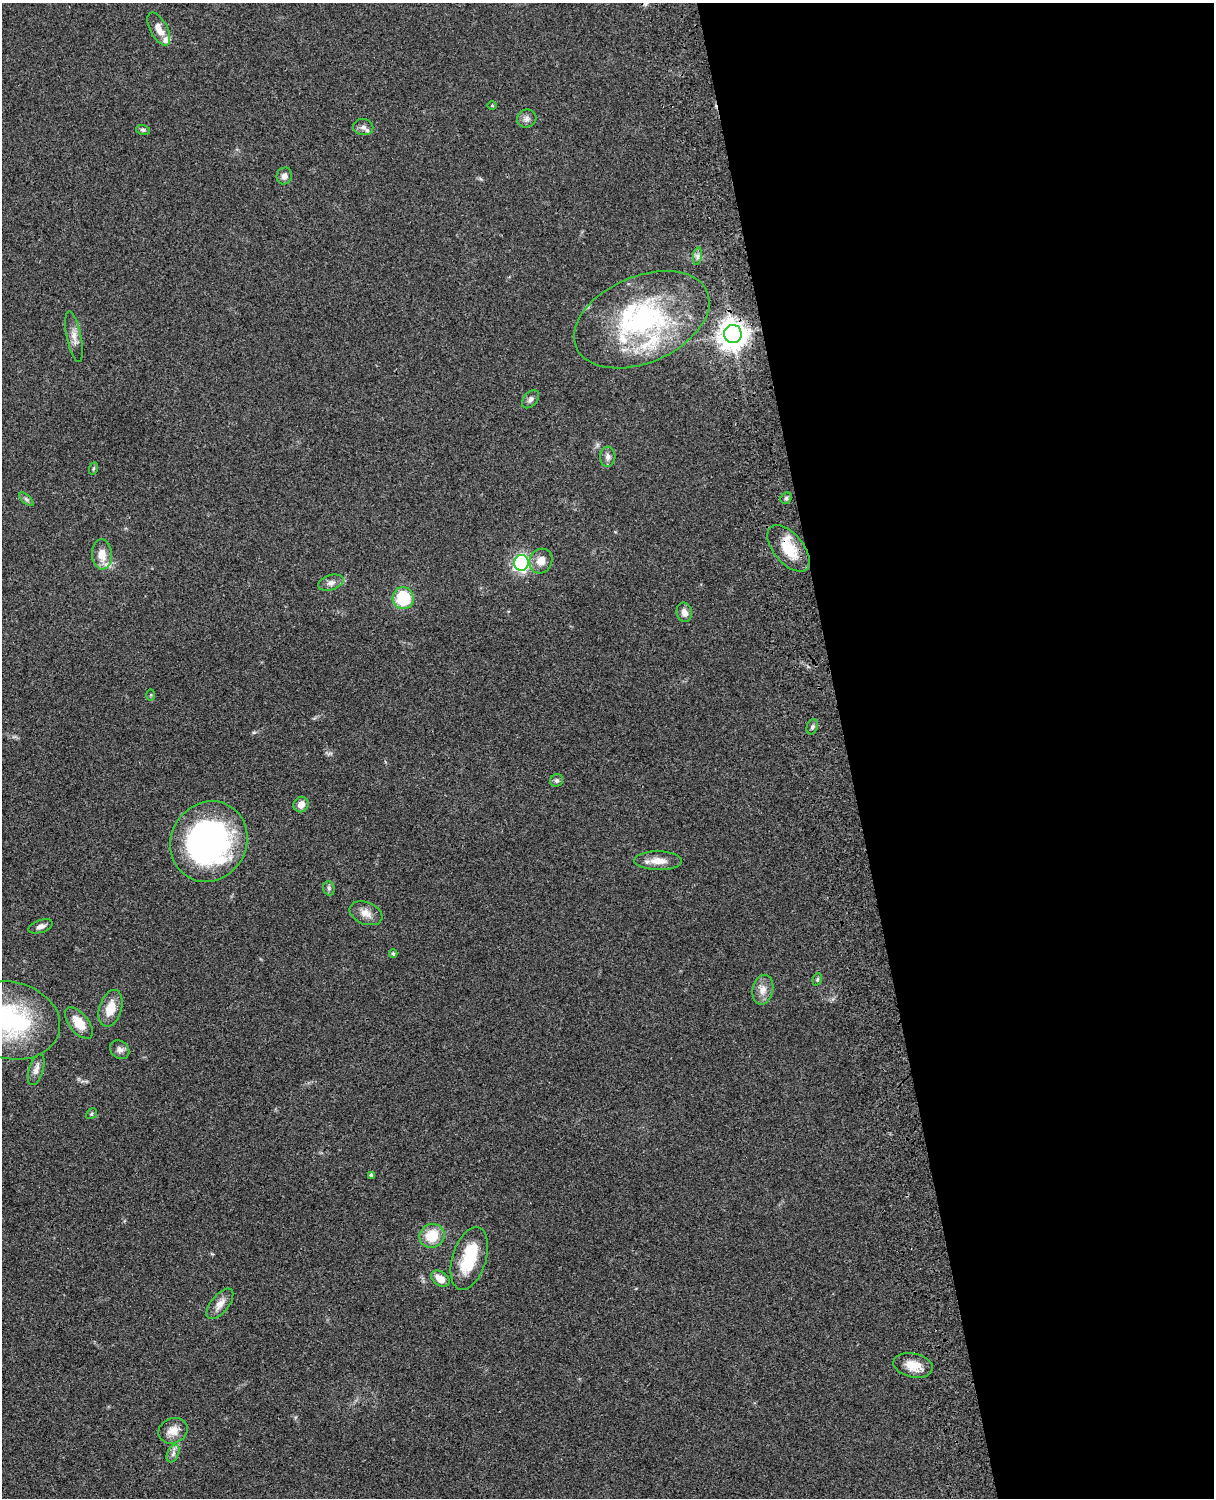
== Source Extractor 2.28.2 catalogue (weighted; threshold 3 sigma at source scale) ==
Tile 8 of 4 x 3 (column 4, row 2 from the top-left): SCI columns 3757-4968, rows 1773-3268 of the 5087 x 4927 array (HDU 1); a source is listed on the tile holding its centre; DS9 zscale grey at full resolution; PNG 1216 x 1500 px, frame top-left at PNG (2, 3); each listed source drawn as its Kron ellipse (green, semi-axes under 4 px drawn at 4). Shown black and unused: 30% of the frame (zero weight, under 3 of 4 exposures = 6% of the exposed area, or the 3 px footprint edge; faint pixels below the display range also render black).
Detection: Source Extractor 2.28.2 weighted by HDU 2 'WHT'; one run over the whole footprint, this tile lists its part. Background 0.0768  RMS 0.0057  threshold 0.0259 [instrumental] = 3 sigma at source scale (4.5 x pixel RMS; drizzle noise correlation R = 1.50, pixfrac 1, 0.05/0.05 arcsec/px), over >= 5 px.
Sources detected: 54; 1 inside a brighter object's white glare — neither listed nor drawn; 5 inside a brighter listed object's ellipse — not listed separately; the other 48 listed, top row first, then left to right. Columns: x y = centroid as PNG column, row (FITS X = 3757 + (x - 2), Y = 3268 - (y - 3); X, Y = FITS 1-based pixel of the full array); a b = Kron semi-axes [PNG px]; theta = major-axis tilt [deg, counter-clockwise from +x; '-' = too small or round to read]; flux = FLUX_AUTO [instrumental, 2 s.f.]
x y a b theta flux
159 29 18 8 -62 6
492 105 5 3 - 0.48
527 119 10 8 26 2.5
363 127 10 8 -9 2.6
143 130 7 5 -15 1
284 176 8 7 - 2.9
697 256 9 4 82 1.6
642 320 71 43 23 110
733 334 9 9 - 740
74 337 26 7 -78 4.9
531 399 10 7 48 2.2
608 457 10 7 86 2.3
94 468 6 4 70 0.72
786 498 6 5 - 0.96
26 499 9 4 -42 1.2
788 548 28 15 -50 17
102 554 15 10 -86 7.3
541 561 12 11 - 5.7
521 563 8 7 - 82
331 583 13 7 18 2.8
403 598 11 10 - 24
684 612 10 7 -78 3.6
151 695 6 4 89 0.65
812 727 8 5 69 1.3
557 780 7 6 - 1.3
301 804 8 7 - 4.6
209 841 41 37 59 150
658 861 24 9 -1 6.7
329 888 7 5 -70 1.2
366 913 17 11 -22 5.2
41 926 13 6 18 2.8
393 954 4 4 - 1
817 979 6 4 71 0.83
763 990 15 10 78 4.9
110 1008 19 11 72 9.3
10 1020 50 38 -13 75
79 1023 19 9 -51 9.7
120 1050 10 8 -43 2.4
36 1070 16 7 72 3.9
91 1114 6 5 - 0.84
371 1175 3 3 - 1.4
432 1236 13 11 28 14
469 1258 32 17 73 24
440 1279 10 7 -35 6.1
220 1304 18 9 51 4.8
913 1365 20 12 -12 8.4
173 1431 15 12 23 6.2
173 1454 9 5 64 1.9
Overlapping masked pixels (flux is a lower limit): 2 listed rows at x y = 733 334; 788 548
Isophote crosses this tile's border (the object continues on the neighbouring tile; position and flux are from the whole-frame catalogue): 1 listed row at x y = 10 1020